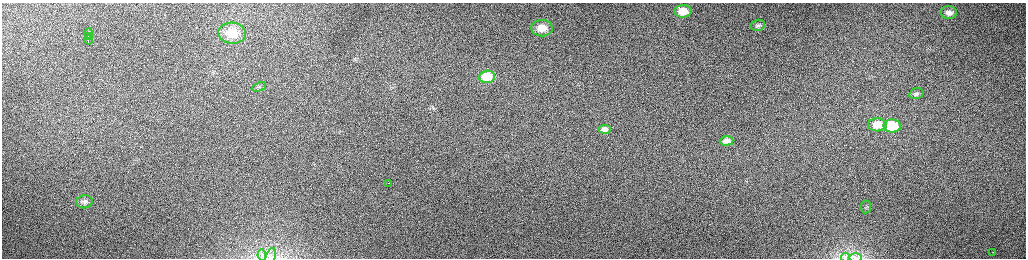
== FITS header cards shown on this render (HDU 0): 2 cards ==
NAXIS1  =                 2048 /fastest changing axis
NAXIS2  =                  512 /next to fastest changing axis

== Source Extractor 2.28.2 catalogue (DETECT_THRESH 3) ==
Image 2048 x 512 px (HDU 0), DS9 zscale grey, zoomed out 1/2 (1 PNG px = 2 x 2 image px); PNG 1028 x 260 px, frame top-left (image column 1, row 511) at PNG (2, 3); each listed source drawn as its Kron ellipse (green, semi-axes under 4 px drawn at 4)
Background 163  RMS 1.5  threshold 4.55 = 3 sigma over >= 5 px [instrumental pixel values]
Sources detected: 24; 1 cannot appear on this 1/2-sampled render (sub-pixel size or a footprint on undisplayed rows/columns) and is neither listed nor drawn; the other 23 listed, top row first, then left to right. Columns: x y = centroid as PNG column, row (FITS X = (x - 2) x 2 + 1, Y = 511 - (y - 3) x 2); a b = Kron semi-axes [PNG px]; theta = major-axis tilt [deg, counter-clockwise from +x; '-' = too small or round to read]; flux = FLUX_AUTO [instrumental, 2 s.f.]
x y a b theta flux
683 11 8 6 2 5100
949 13 8 6 -4 1800
758 25 7 5 12 710
542 28 11 8 3 4600
89 33 5 2 - 3200
232 33 14 10 -5 5800
88 36 3 1 - 1200
88 40 4 1 - 2200
487 77 8 6 4 5500
259 87 7 4 23 620
916 94 7 5 15 670
877 125 9 6 -1 3600
892 126 8 6 -2 11000
605 129 6 4 3 1200
727 141 7 4 3 1700
389 183 2 1 - 150
84 202 8 6 14 1000
866 207 6 5 - 770
993 252 2 2 - 190
262 255 5 2 - 280
845 257 4 3 - 440
270 258 10 4 76 920
855 258 6 2 0 450
At the frame edge (FLAGS 8, measured only in part): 1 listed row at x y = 855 258
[1 sub-pixel or undisplayed-footprint detection neither listed nor drawn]